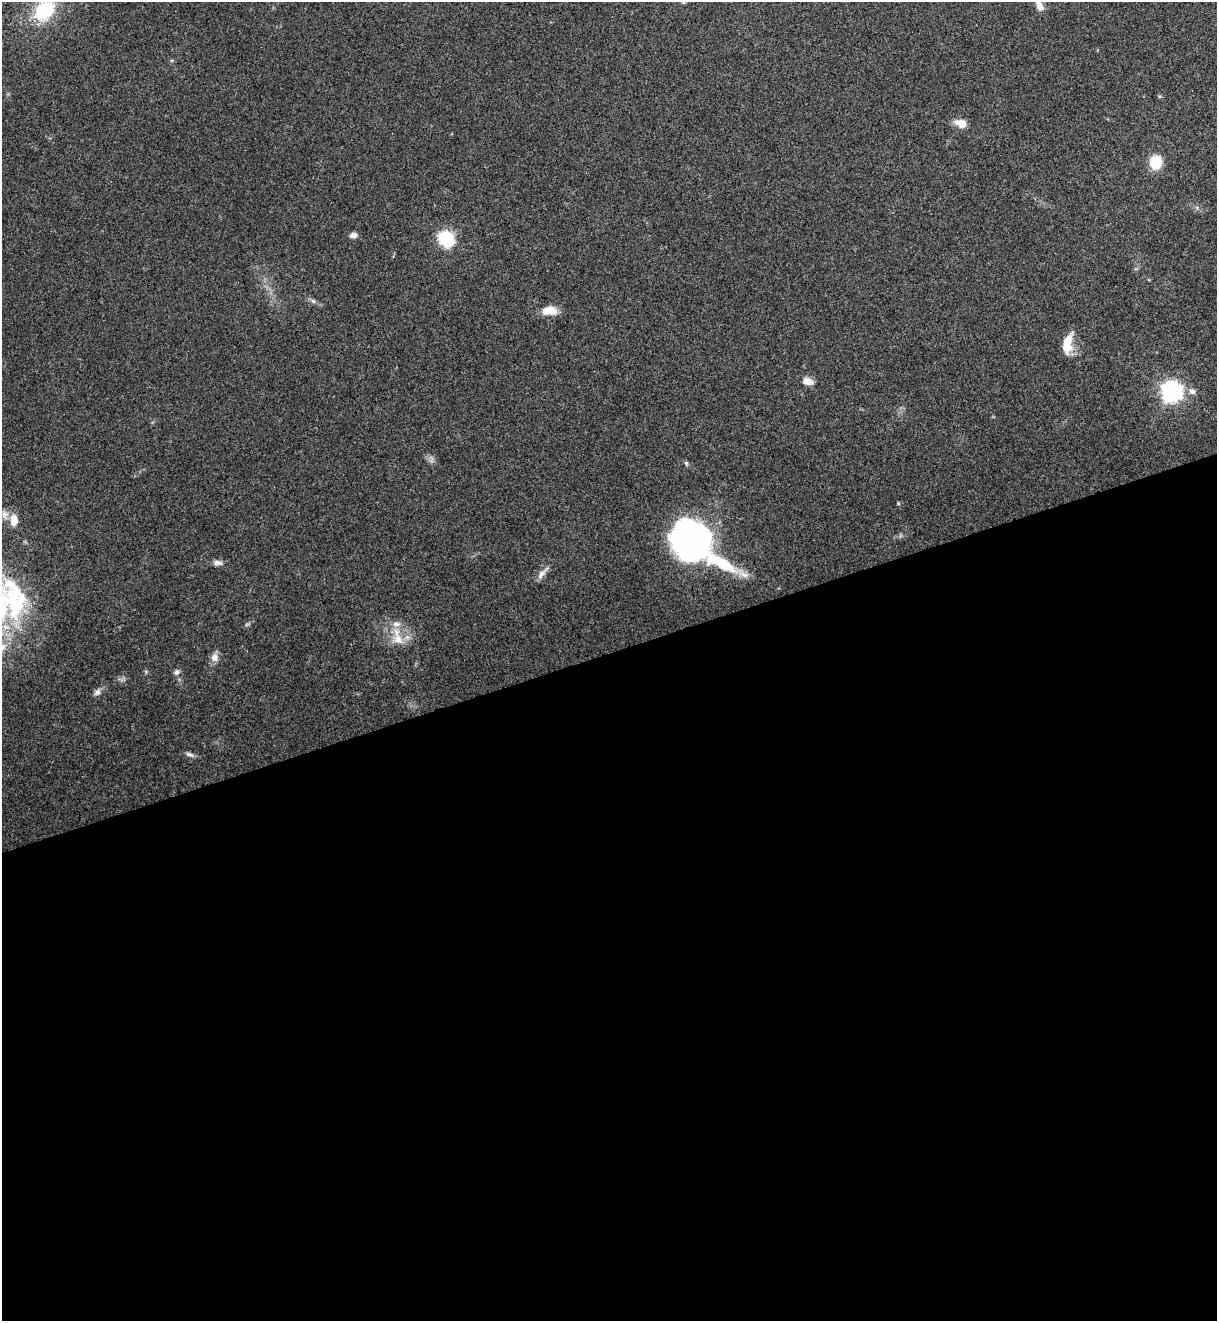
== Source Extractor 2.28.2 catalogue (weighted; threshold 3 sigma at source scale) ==
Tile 15 of 4 x 4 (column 3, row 4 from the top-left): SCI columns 2735-3949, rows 62-1380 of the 5418 x 5401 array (HDU 1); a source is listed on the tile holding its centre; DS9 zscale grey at full resolution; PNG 1219 x 1323 px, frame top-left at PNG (2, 2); no overlay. Shown black and unused: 51% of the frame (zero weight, under 3 of 4 exposures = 9% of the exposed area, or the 3 px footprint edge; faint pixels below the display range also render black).
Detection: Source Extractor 2.28.2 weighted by HDU 2 'WHT'; one run over the whole footprint, this tile lists its part. Background 0.0648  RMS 0.0053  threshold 0.024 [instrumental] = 3 sigma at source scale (4.5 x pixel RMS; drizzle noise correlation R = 1.50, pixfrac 1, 0.0396/0.0396 arcsec/px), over >= 5 px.
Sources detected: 32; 1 inside a brighter object's white glare — not listed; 1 inside a brighter listed object's ellipse — not listed separately; the other 30 listed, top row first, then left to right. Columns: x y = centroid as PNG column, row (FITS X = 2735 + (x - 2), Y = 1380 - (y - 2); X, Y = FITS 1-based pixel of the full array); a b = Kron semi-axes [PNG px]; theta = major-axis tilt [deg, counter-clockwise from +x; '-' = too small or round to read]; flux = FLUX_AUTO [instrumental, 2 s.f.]
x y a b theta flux
683 2 5 3 - 0.6
1038 3 26 7 -70 6
44 11 25 19 46 32
1160 96 5 5 - 0.69
960 123 14 9 -17 5.6
1156 162 13 11 86 14
353 235 10 6 10 2.2
445 238 8 7 - 92
313 301 8 4 -44 1.3
549 311 18 10 2 7.4
1067 343 24 10 80 10
808 381 12 8 -14 4.7
1171 391 8 8 - 270
1192 391 9 8 - 2.6
686 463 8 4 -54 0.96
898 503 5 3 - 0.51
5 515 13 10 -83 3.6
14 520 14 9 -83 6.1
699 534 51 23 -18 97
720 562 126 18 -22 74
218 563 13 7 -5 2.6
541 574 17 7 54 3.5
13 597 65 29 -79 59
247 624 7 4 19 0.87
398 639 18 14 -38 9.3
2 647 13 11 60 6.7
214 657 11 9 74 3.6
176 672 8 7 - 1.8
97 692 10 7 45 2.2
190 754 12 6 -17 1.9
Isophote crosses this tile's border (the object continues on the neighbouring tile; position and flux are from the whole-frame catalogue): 3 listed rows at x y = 1038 3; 44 11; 2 647